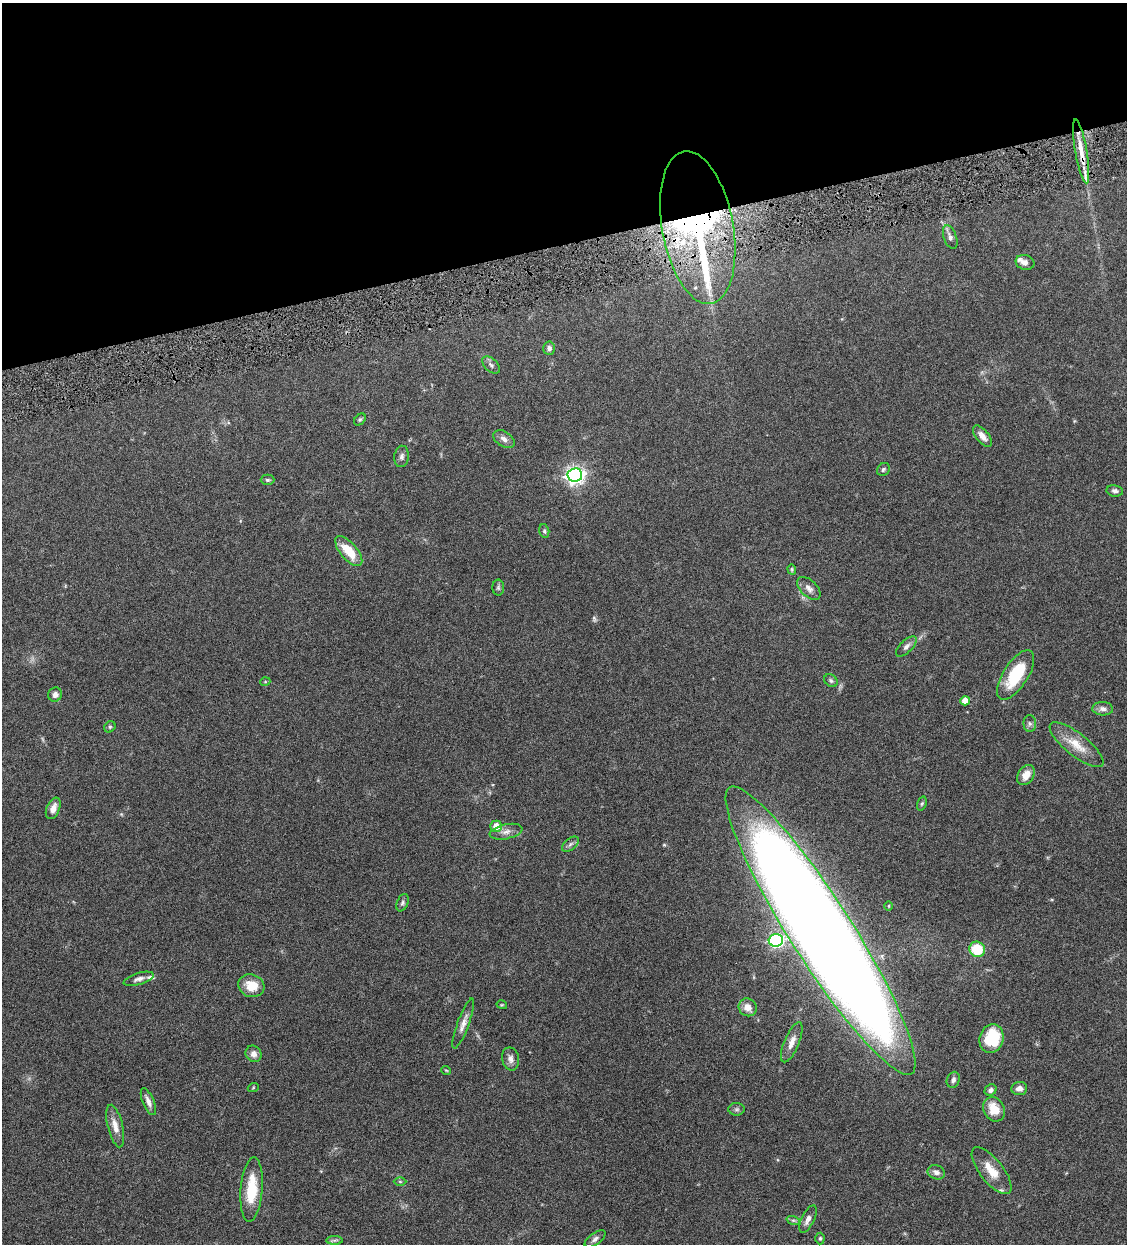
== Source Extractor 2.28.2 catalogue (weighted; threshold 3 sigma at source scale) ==
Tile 3 of 4 x 4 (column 3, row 1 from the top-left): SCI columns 2514-3638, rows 3729-4970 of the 4909 x 4973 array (HDU 1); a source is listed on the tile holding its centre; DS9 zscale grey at full resolution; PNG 1129 x 1246 px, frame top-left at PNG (2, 3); each listed source drawn as its Kron ellipse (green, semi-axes under 4 px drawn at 4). Shown black and unused: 20% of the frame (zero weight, under 4 of 8 exposures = <1% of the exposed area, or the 3 px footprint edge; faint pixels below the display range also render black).
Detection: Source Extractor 2.28.2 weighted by HDU 2 'WHT'; one run over the whole footprint, this tile lists its part. Background 0.0434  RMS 0.0037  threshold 0.0151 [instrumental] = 3 sigma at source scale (4.09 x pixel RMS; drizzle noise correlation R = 1.36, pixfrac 0.8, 0.05/0.05 arcsec/px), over >= 5 px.
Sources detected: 69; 2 inside a brighter listed object's ellipse — not listed separately; the other 67 listed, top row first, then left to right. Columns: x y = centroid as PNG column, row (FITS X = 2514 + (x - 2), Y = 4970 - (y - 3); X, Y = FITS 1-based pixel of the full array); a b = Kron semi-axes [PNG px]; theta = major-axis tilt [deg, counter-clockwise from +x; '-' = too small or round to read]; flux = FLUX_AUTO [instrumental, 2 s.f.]
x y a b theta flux
1081 151 32 6 -80 6.9
698 228 77 35 -80 150
950 237 12 6 -70 1.4
1025 262 9 7 -17 1.4
549 348 6 6 - 1
491 365 10 6 -44 1.1
360 420 7 5 47 0.55
982 436 13 6 -50 2.2
504 439 12 7 -34 1.7
402 456 11 7 82 1.2
883 469 7 6 - 0.71
575 475 7 7 - 140
268 480 7 5 0 0.61
1115 491 8 5 -9 1
544 531 7 5 -76 0.58
349 551 18 8 -49 8.1
792 569 5 4 - 0.39
498 588 8 6 -90 0.7
809 588 14 8 -43 1.8
906 646 13 6 45 1.4
1016 675 28 12 57 15
831 681 7 5 -40 0.71
265 682 5 3 - 0.28
55 695 7 6 - 1.4
965 701 4 4 - 3.1
1103 709 10 6 -3 1.4
1030 724 8 6 -89 0.89
110 727 6 5 - 0.57
1076 745 33 11 -39 6.3
1026 775 11 8 58 3.5
922 804 7 4 70 0.54
53 808 11 6 67 2.2
496 826 6 5 - 4.1
506 832 17 7 11 2.2
570 844 10 5 38 0.96
403 903 9 5 66 0.83
889 906 5 3 - 0.31
820 931 169 31 -57 1200
776 940 7 6 - 57
977 949 8 7 - 12
139 979 15 6 17 1.5
251 986 13 11 -18 5.7
502 1005 5 3 - 0.3
748 1007 9 8 - 3
463 1024 26 6 70 2.4
992 1039 14 12 74 15
792 1042 21 7 67 2.9
253 1054 8 7 - 1.9
511 1059 11 8 -78 1.8
446 1070 5 3 - 0.27
953 1080 8 6 70 1.2
253 1088 5 3 - 0.29
1019 1089 8 6 5 1.7
991 1090 6 5 - 1.2
148 1102 14 5 -67 1.7
737 1109 8 6 0 0.74
994 1109 13 10 -60 5.9
115 1126 22 7 -76 3.3
992 1171 28 11 -51 6.4
936 1172 9 7 -22 1.4
400 1182 6 4 -1 0.47
252 1190 32 11 86 11
808 1219 15 6 64 1.8
793 1220 7 4 -18 0.59
820 1238 6 4 89 0.47
595 1239 12 5 36 1.2
334 1240 8 4 0 0.72
Overlapping masked pixels (flux is a lower limit): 2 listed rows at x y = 1081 151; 698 228